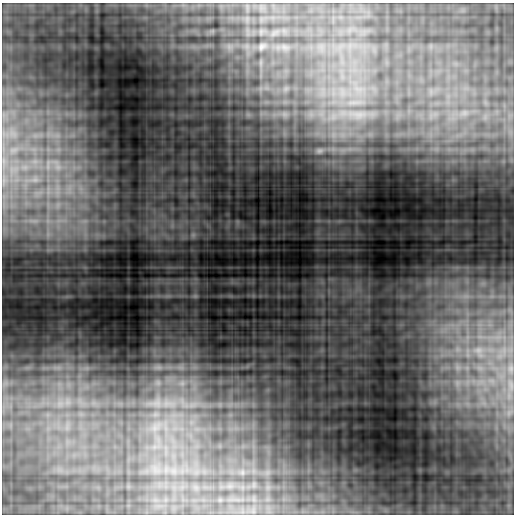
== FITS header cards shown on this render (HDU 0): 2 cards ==
NAXIS1  =                  512
NAXIS2  =                  512

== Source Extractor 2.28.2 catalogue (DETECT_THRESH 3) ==
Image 512 x 512 px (HDU 0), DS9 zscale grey, 1 PNG px = 1 image px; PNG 516 x 516 px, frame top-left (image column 1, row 512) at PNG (2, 3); no overlay
Background 0.0827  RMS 0.0046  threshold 0.0139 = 3 sigma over >= 5 px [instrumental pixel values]
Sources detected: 11; all 11 listed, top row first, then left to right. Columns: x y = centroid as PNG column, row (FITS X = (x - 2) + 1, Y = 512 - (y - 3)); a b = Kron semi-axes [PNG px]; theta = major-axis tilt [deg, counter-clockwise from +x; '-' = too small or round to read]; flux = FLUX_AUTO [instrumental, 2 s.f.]
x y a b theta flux
262 46 9 7 53 1
464 113 10 7 15 1.6
359 115 23 11 -2 5.4
319 151 11 8 16 1.3
58 167 9 8 - 2
193 235 7 5 45 0.82
478 350 11 8 3 2.1
158 367 14 6 3 1.7
158 382 7 6 - 0.99
182 383 7 7 - 1.3
509 506 9 6 71 1.3